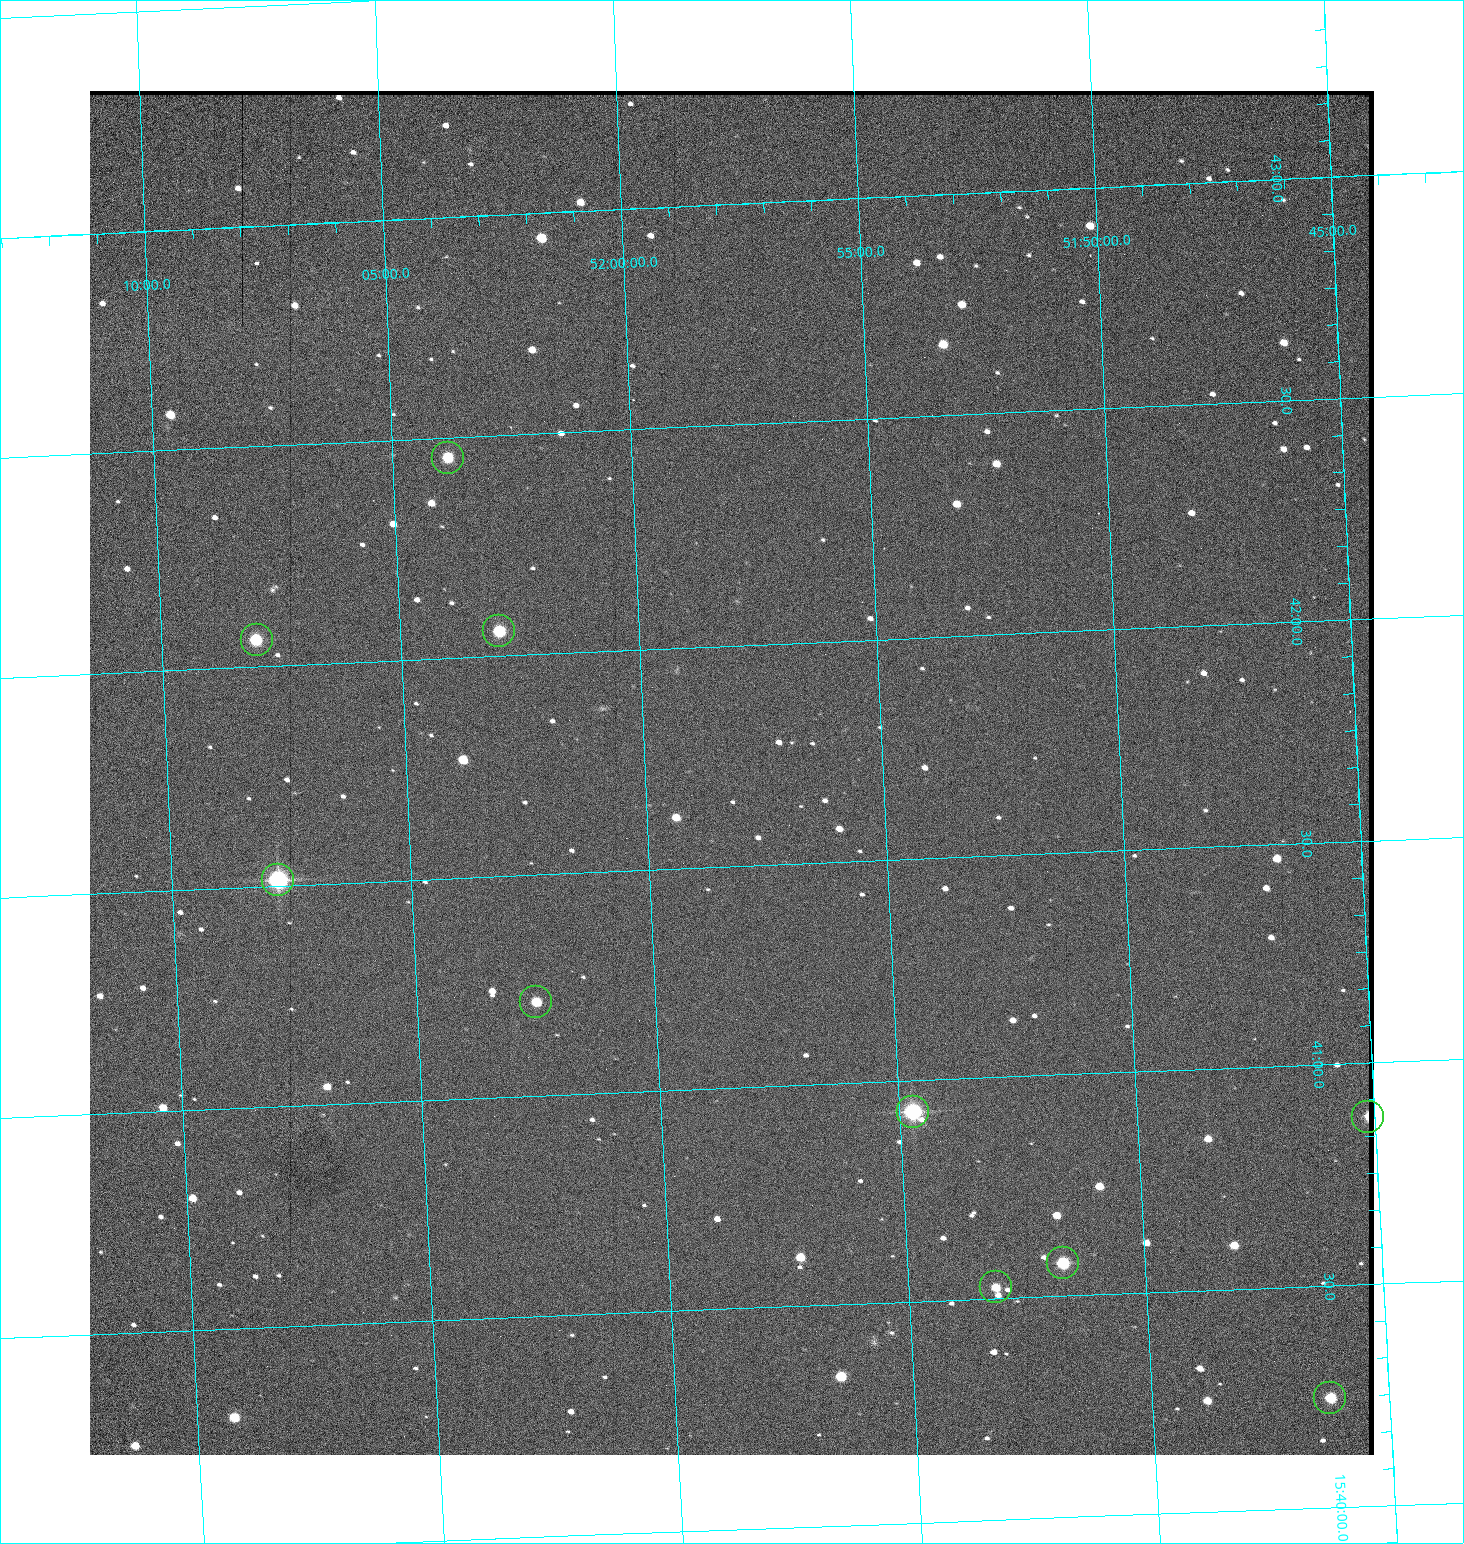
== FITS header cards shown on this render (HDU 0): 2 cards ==
NAXIS1  =                 1284 / length of data axis 1
NAXIS2  =                 1364 / length of data axis 2

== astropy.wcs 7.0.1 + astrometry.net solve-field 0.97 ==
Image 1284 x 1364 px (HDU 0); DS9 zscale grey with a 90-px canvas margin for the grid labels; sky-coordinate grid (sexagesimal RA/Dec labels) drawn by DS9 from the SOLVED WCS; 10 Tycho-2 reference stars matched to detected sources circled (green)
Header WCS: RA---TAN/DEC--TAN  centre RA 15:41:43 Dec +51:58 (235.43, +51.97 deg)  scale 1.26 arcsec/px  FOV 26.9' x 28.5'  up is +93 deg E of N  parity flipped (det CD > 0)
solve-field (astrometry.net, Tycho-2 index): VERIFIED the header's WCS against the Tycho-2 star catalogue (9 matches, 0 conflicts) and refined it, rather than solving blind
Solved WCS: RA---TAN-SIP/DEC--TAN-SIP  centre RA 15:41:43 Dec +51:58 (235.43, +51.97 deg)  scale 1.26 arcsec/px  FOV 27.0' x 28.6'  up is +93 deg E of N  parity flipped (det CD > 0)
The solver's refit moves the header's centre by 1.9 arcsec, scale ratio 1.004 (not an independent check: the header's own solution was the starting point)
Tycho-2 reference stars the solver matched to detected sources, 10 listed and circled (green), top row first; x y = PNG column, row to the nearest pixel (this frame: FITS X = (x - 90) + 1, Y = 1364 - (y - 91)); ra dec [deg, ICRS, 3 dp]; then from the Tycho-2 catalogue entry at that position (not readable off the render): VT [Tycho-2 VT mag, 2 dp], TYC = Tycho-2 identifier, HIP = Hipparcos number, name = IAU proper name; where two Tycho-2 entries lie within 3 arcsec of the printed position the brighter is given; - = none
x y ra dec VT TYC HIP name
448 458 235.614 +52.064 11.61 3489-1132-1 - -
499 631 235.514 +52.049 11.19 3489-1407-1 - -
257 640 235.515 +52.133 11.12 3489-1380-1 - -
278 880 235.378 +52.130 9.31 3489-1322-1 76850 -
536 1002 235.303 +52.042 11.52 3489-958-1 - -
913 1112 235.232 +51.912 9.59 3489-824-1 - -
1368 1117 235.219 +51.752 10.98 3489-1435-1 - -
1063 1263 235.143 +51.862 10.97 3489-1016-1 - -
996 1287 235.131 +51.886 12.29 3489-908-1 - -
1330 1398 235.062 +51.771 11.53 3489-1453-1 - -